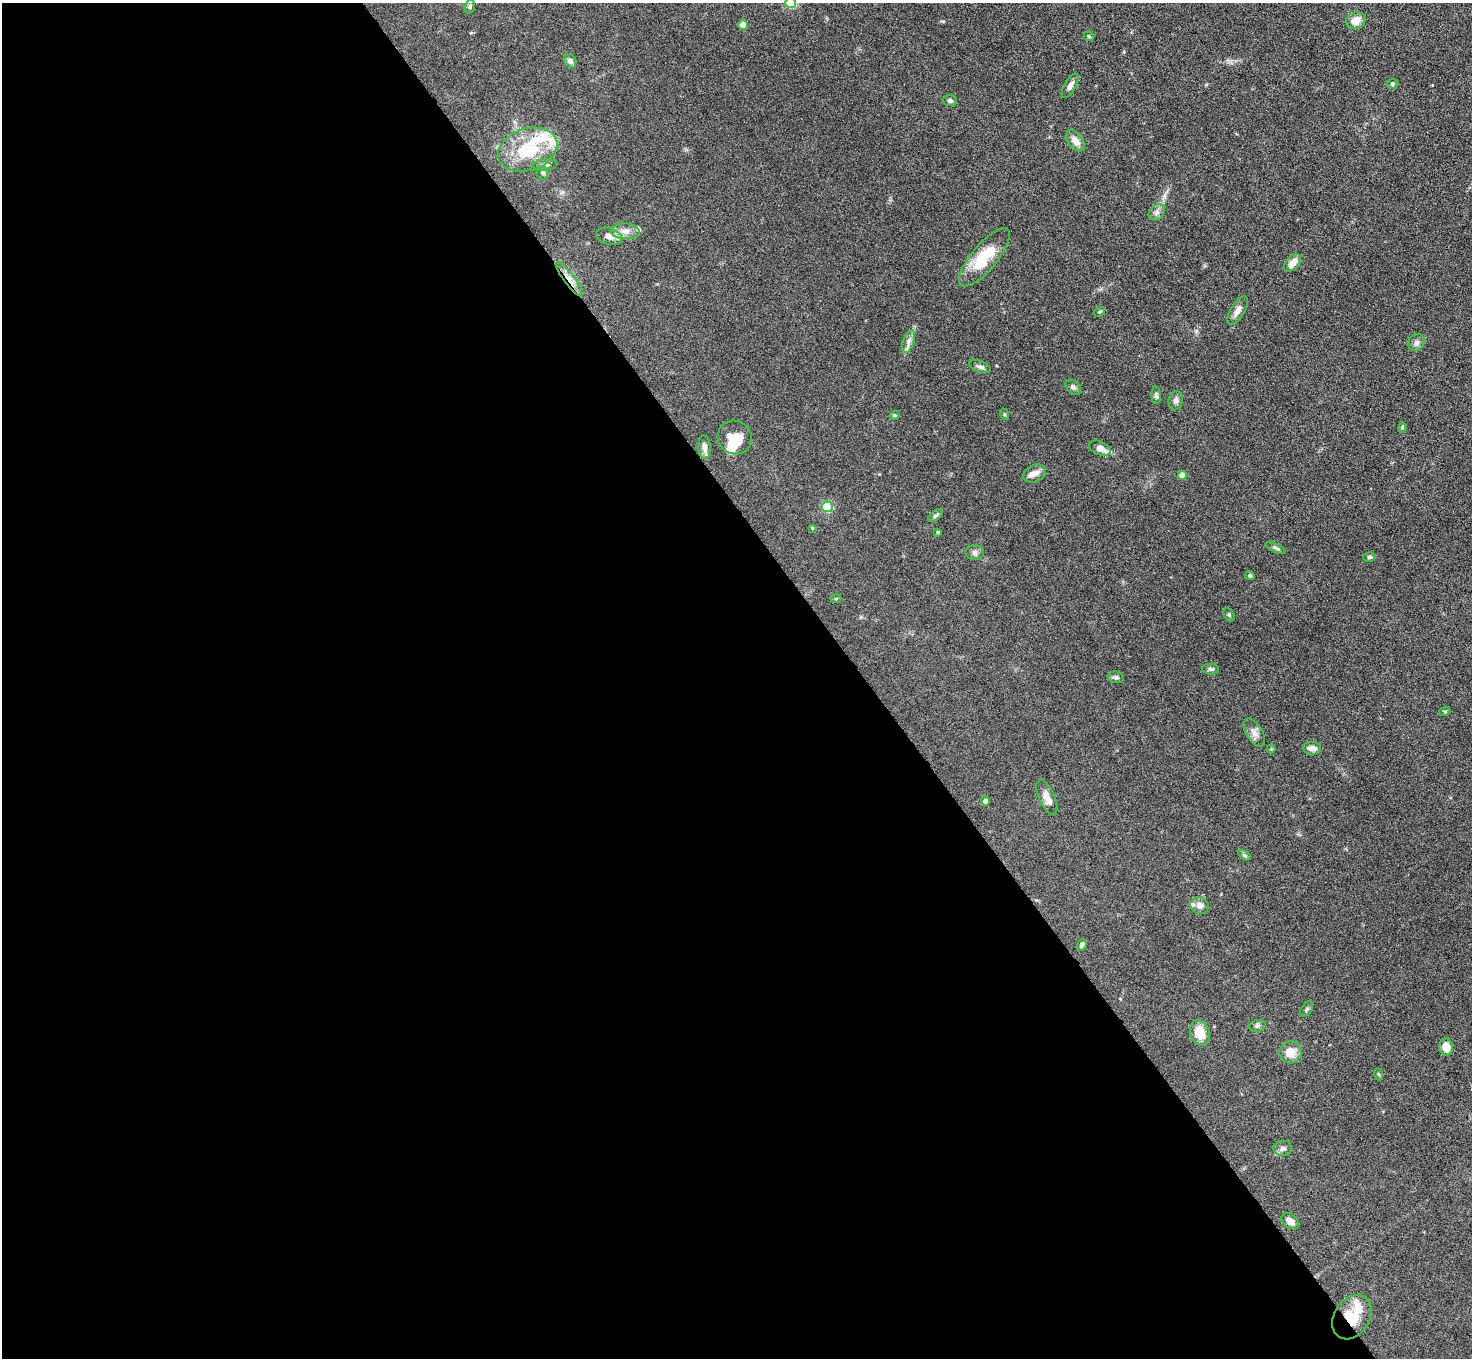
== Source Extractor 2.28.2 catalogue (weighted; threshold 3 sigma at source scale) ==
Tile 9 of 4 x 4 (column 1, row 3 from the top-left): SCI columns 1-1470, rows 1653-3008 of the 5882 x 5876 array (HDU 1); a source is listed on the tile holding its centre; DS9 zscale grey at full resolution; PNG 1474 x 1360 px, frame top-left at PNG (2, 3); each listed source drawn as its Kron ellipse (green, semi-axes under 4 px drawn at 4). Shown black and unused: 59% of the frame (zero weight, under 4 of 8 exposures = <1% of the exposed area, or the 3 px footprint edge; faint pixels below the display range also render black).
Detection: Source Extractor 2.28.2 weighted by HDU 2 'WHT'; one run over the whole footprint, this tile lists its part. Background 0.0969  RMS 0.0051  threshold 0.0209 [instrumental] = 3 sigma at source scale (4.09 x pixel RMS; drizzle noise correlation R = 1.36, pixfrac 0.8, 0.05/0.05 arcsec/px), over >= 5 px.
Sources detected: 71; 1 inside a brighter object's white glare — neither listed nor drawn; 5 inside a brighter listed object's ellipse — not listed separately; the other 65 listed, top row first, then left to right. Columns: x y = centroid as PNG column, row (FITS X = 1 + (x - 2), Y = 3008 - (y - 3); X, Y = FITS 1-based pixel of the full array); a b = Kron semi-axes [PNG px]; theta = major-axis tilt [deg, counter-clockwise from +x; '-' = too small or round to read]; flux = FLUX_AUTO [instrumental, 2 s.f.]
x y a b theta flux
791 3 5 5 - 37
470 7 7 5 72 0.9
1356 21 10 8 23 4.9
743 25 5 4 - 6.4
1089 36 5 5 - 0.56
570 61 7 6 - 2
1392 84 6 5 - 0.73
1070 86 13 5 61 2.2
950 101 7 5 -2 1
1075 141 12 7 -52 3.8
528 150 30 21 18 23
545 165 12 6 4 1.8
542 173 6 6 - 0.94
1157 212 9 7 44 1.7
625 231 14 8 -1 3.9
609 236 13 8 -16 3.6
984 257 36 13 50 18
1293 263 10 6 47 4.4
569 279 21 5 -52 3.7
1238 310 16 7 59 3
1099 312 6 3 31 0.56
909 341 12 5 69 2.1
1416 343 9 7 49 1.7
980 367 11 5 -21 1.5
1073 387 9 6 -45 1.1
1156 395 8 4 -89 1.1
1176 401 10 7 78 1.8
1004 414 6 3 -71 0.49
895 415 5 3 - 0.45
1402 427 5 4 - 0.59
735 438 17 16 - 8.8
704 447 12 6 -86 2.5
1100 448 11 6 -23 4.1
1035 474 12 8 26 3.4
1182 475 4 4 - 4.6
827 507 5 5 - 33
935 516 8 4 40 1
812 528 3 3 - 0.38
938 532 3 3 - 0.44
1276 548 11 4 -24 1
975 552 9 7 -3 1.7
1369 557 6 5 - 0.85
1250 576 5 4 - 0.76
836 598 5 3 - 0.41
1229 615 7 4 -62 0.79
1211 669 8 5 -7 1
1116 677 8 6 -11 1.2
1445 711 5 3 - 0.47
1254 732 15 8 -58 2.9
1312 748 9 6 -2 2.6
1271 749 4 4 - 0.43
1047 797 19 8 -65 3.7
985 801 4 4 - 1.6
1244 855 7 4 -31 0.76
1200 905 9 8 - 3.6
1082 945 6 4 65 1
1307 1009 8 5 58 1
1257 1026 8 6 16 1
1200 1033 13 9 -71 8.3
1446 1047 8 6 -84 6.5
1290 1052 11 11 - 6
1378 1074 6 4 -69 0.6
1283 1148 9 7 -1 1.7
1290 1221 10 6 -37 3.2
1352 1317 24 17 56 14
Overlapping masked pixels (flux is a lower limit): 2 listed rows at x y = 569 279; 1352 1317
Isophote crosses this tile's border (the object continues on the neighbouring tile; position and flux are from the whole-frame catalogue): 1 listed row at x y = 791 3